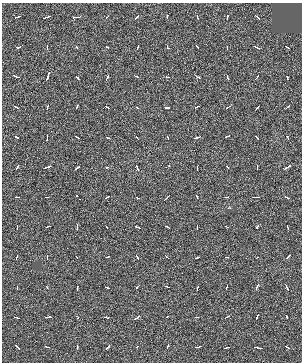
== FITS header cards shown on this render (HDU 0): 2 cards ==
NAXIS1  =                  300 / BYTES PER ROW
NAXIS2  =                  360 / NUMBER OF ROWS

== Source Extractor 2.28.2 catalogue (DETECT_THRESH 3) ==
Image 300 x 360 px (HDU 0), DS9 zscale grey, 1 PNG px = 1 image px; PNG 304 x 364 px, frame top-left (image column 1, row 360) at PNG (2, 3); no overlay
Background -0.232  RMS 23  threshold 68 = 3 sigma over >= 5 px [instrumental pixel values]
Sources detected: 119; all 119 listed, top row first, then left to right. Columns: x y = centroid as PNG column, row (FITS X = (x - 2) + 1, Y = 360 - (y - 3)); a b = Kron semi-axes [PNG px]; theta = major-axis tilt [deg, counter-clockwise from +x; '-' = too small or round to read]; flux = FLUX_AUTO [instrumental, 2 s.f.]
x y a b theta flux
17 17 6 3 21 5300
47 17 5 3 - 6600
77 17 6 2 0 30000
107 17 5 3 - 2400
137 17 5 3 - 6200
167 17 5 2 - 14000
197 17 4 3 - 7200
227 17 5 3 - 11000
257 17 6 2 -44 7300
17 47 5 3 - 37000
47 47 5 2 - 4000
77 47 4 3 - 3100
107 47 4 3 - 3200
137 47 4 3 - 3900
167 47 5 3 - 8300
197 47 5 2 - 3400
227 47 5 2 - 4500
256 47 6 2 -27 4800
287 47 5 2 - 2900
17 77 5 2 - 18000
47 77 6 3 68 25000
77 77 5 3 - 5000
107 77 6 3 59 8200
137 77 5 2 - 5100
167 77 4 3 - 2900
197 77 5 3 - 5200
227 77 5 3 - 12000
257 77 6 2 49 2800
287 77 4 3 - 28000
17 107 5 2 - 5700
47 107 5 3 - 4600
77 107 5 3 - 8000
107 107 4 2 - 3100
168 107 5 3 - 4500
197 107 5 2 - 4800
227 107 5 3 - 10000
257 107 5 3 - 5600
287 107 5 2 - 5500
137 108 4 2 - 3000
17 137 5 3 - 8000
47 137 6 2 89 7900
77 137 5 2 - 4000
107 137 4 3 - 6700
137 137 4 2 - 2600
167 137 5 3 - 5800
197 137 6 3 17 21000
226 137 5 2 - 4500
257 137 5 3 - 6500
287 137 4 3 - 5700
17 167 5 3 - 23000
47 167 5 3 - 100000
77 167 5 3 - 25000
107 167 4 3 - 1900
137 167 6 3 -66 7800
167 167 6 3 33 3300
197 167 5 2 - 4500
227 167 4 3 - 5700
257 167 4 2 - 3600
287 167 6 3 32 9700
17 197 5 2 - 2900
47 197 5 2 - 12000
77 197 6 3 -55 7700
107 197 5 2 - 3000
137 197 4 2 - 2400
167 197 7 2 45 5700
197 197 4 3 - 5200
227 197 5 2 - 4900
257 197 6 2 0 6700
287 197 5 2 - 5200
17 227 5 2 - 5500
47 227 5 3 - 6200
77 227 5 2 - 12000
107 227 4 2 - 4900
137 227 5 3 - 9300
167 227 5 2 - 3400
197 227 5 2 - 3100
227 227 5 3 - 4400
257 227 5 2 - 4800
287 227 5 2 - 3400
17 257 5 3 - 3800
47 257 6 2 -89 5400
77 257 4 2 - 5600
107 257 4 2 - 2700
137 257 5 3 - 5800
167 257 5 3 - 6600
197 257 5 2 - 4800
226 257 4 3 - 2000
257 257 4 3 - 2800
287 257 6 3 34 11000
17 287 4 2 - 4200
47 287 4 3 - 5000
77 287 5 2 - 25000
107 287 5 3 - 5000
137 287 5 3 - 5000
167 287 5 3 - 5900
197 287 5 3 - 7100
227 287 4 2 - 2800
257 287 6 3 63 4300
287 287 6 3 -61 8700
17 317 5 3 - 4900
47 317 5 2 - 6200
77 317 4 3 - 4800
107 317 6 3 -3 7400
137 317 5 3 - 40000
167 317 4 2 - 5300
197 317 5 2 - 4800
227 317 5 2 - 3400
257 317 6 3 59 17000
287 317 4 3 - 4300
17 347 6 3 -50 16000
47 347 5 3 - 6500
77 347 5 2 - 10000
107 347 6 3 42 19000
137 347 4 3 - 3300
167 347 5 3 - 7900
197 347 5 2 - 5600
227 347 6 3 16 11000
257 347 6 2 -13 6200
287 347 5 3 - 19000